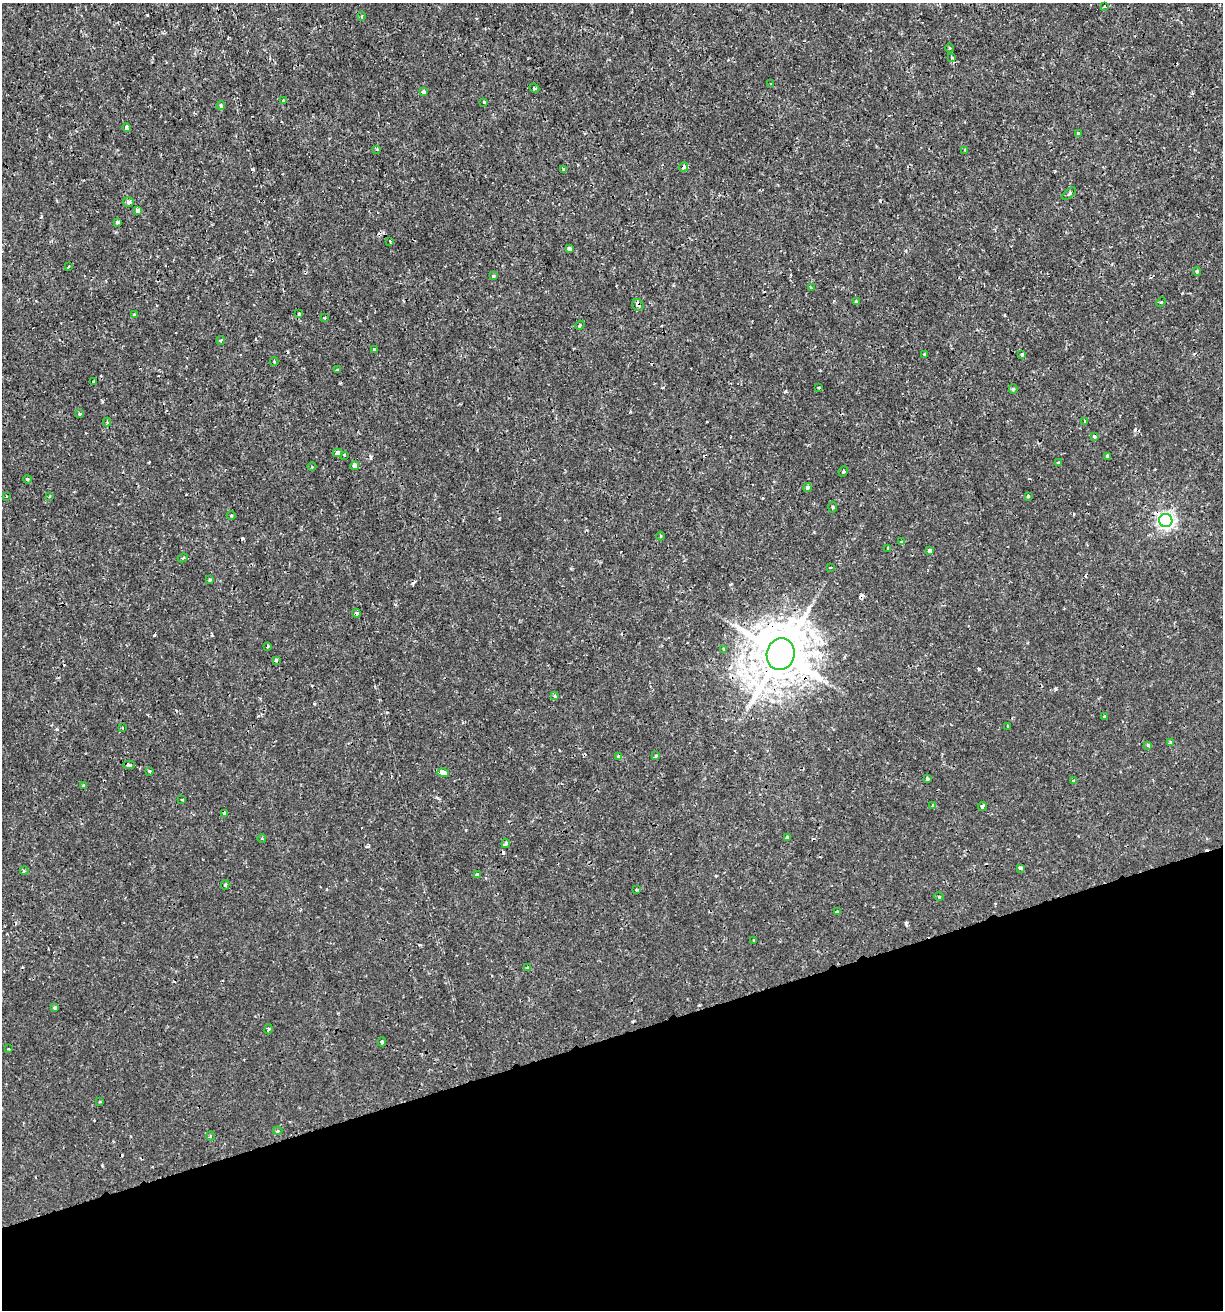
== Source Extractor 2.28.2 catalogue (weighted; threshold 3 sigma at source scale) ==
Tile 14 of 4 x 4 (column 2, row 4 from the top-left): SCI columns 1274-2494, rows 3-1310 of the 5039 x 5235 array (HDU 1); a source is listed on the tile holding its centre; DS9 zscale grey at full resolution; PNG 1225 x 1312 px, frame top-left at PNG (2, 3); each listed source drawn as its Kron ellipse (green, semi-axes under 4 px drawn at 4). Shown black and unused: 21% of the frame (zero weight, under 2 of 3 exposures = <1% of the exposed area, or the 3 px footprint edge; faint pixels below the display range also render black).
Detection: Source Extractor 2.28.2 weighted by HDU 2 'WHT'; one run over the whole footprint, this tile lists its part. Background 7.19e-04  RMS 0.0012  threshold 0.00523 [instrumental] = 3 sigma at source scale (4.5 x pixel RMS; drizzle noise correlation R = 1.50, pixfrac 1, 0.0396/0.0396 arcsec/px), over >= 5 px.
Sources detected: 127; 17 cosmic-ray / hot-pixel residue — neither listed nor drawn; the other 110 listed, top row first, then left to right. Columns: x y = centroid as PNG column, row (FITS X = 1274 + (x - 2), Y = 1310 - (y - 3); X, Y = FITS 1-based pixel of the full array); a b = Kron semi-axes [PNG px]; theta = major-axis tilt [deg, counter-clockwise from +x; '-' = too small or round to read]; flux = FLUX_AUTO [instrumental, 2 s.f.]
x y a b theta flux
1104 6 3 3 - 0.15
362 16 4 3 - 0.14
950 48 4 3 - 0.12
952 58 3 3 - 0.15
771 84 4 2 - 0.093
534 88 5 4 - 0.17
423 92 4 4 - 0.26
283 101 4 3 - 0.15
484 102 3 3 - 0.2
221 105 4 4 - 0.25
126 128 4 3 - 0.46
1078 134 3 3 - 0.39
377 149 3 3 - 0.24
965 150 4 3 - 0.18
683 167 5 4 - 0.38
564 169 4 3 - 0.19
1069 194 8 3 40 0.21
128 202 5 5 - 0.32
137 210 4 4 - 0.9
117 222 3 3 - 0.32
390 241 3 2 - 0.11
569 249 4 4 - 0.67
68 267 3 2 - 0.11
1197 272 4 3 - 0.16
493 276 3 3 - 0.38
811 288 3 3 - 0.13
856 302 3 3 - 0.2
1161 302 5 3 - 0.12
638 305 6 5 - 0.39
134 314 3 2 - 0.13
299 314 4 3 - 0.22
324 318 4 3 - 0.11
580 325 5 3 - 0.12
221 340 4 3 - 0.15
375 349 4 3 - 0.33
924 354 3 2 - 0.13
1022 354 3 3 - 0.26
274 362 4 4 - 0.17
337 370 3 3 - 0.36
93 382 3 2 - 0.098
819 387 4 2 - 0.11
1013 389 4 4 - 0.22
79 414 4 3 - 0.2
1085 421 3 2 - 0.16
107 422 4 4 - 0.14
1094 436 4 3 - 0.39
338 453 5 3 - 0.81
344 455 3 2 - 0.19
1108 456 3 3 - 0.79
1058 462 3 3 - 0.13
355 466 4 4 - 0.91
312 467 4 3 - 0.097
843 471 5 3 - 0.2
27 480 4 3 - 0.17
807 488 4 4 - 0.28
6 496 3 2 - 0.082
50 496 3 2 - 0.12
1028 496 3 3 - 0.21
833 507 5 3 - 0.12
231 515 4 3 - 0.12
1166 520 6 6 - 36
661 536 4 3 - 0.11
902 542 4 3 - 0.44
888 549 3 3 - 0.33
930 550 4 4 - 0.61
183 558 5 4 - 0.15
830 568 3 3 - 0.29
210 580 4 3 - 0.17
356 613 4 4 - 0.42
268 646 4 3 - 0.23
724 649 4 4 - 0.17
781 654 16 14 75 650
276 660 4 3 - 0.18
555 696 4 4 - 0.2
1104 717 3 3 - 0.22
1008 726 4 2 - 0.091
122 727 3 2 - 0.12
1170 742 4 3 - 0.17
1148 745 3 3 - 0.27
656 756 4 3 - 0.15
619 757 4 3 - 0.45
129 765 6 3 -2 0.3
149 771 3 3 - 0.17
443 773 6 4 -17 1.9
927 779 3 3 - 0.18
1074 781 4 4 - 0.15
84 786 4 3 - 0.38
182 800 4 2 - 0.1
933 805 4 3 - 0.26
982 806 4 3 - 0.74
224 813 4 3 - 0.58
787 837 3 3 - 0.64
262 839 4 3 - 0.099
506 844 4 3 - 0.41
1021 868 4 3 - 0.64
24 871 4 3 - 0.12
477 875 4 3 - 0.94
225 885 5 4 - 0.22
636 890 4 2 - 0.12
939 897 5 3 - 0.11
837 912 3 3 - 0.27
754 940 3 3 - 0.28
527 968 3 3 - 0.19
55 1008 3 3 - 0.34
269 1029 5 3 - 0.17
382 1042 4 4 - 0.16
8 1049 3 2 - 0.14
100 1102 4 2 - 0.1
278 1131 4 4 - 0.15
210 1136 5 3 - 0.11
Overlapping masked pixels (flux is a lower limit): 4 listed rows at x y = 683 167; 638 305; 1166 520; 781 654
Unlisted compact peaks at least as high as the median listed source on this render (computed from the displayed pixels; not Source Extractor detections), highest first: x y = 979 669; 252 169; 906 923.